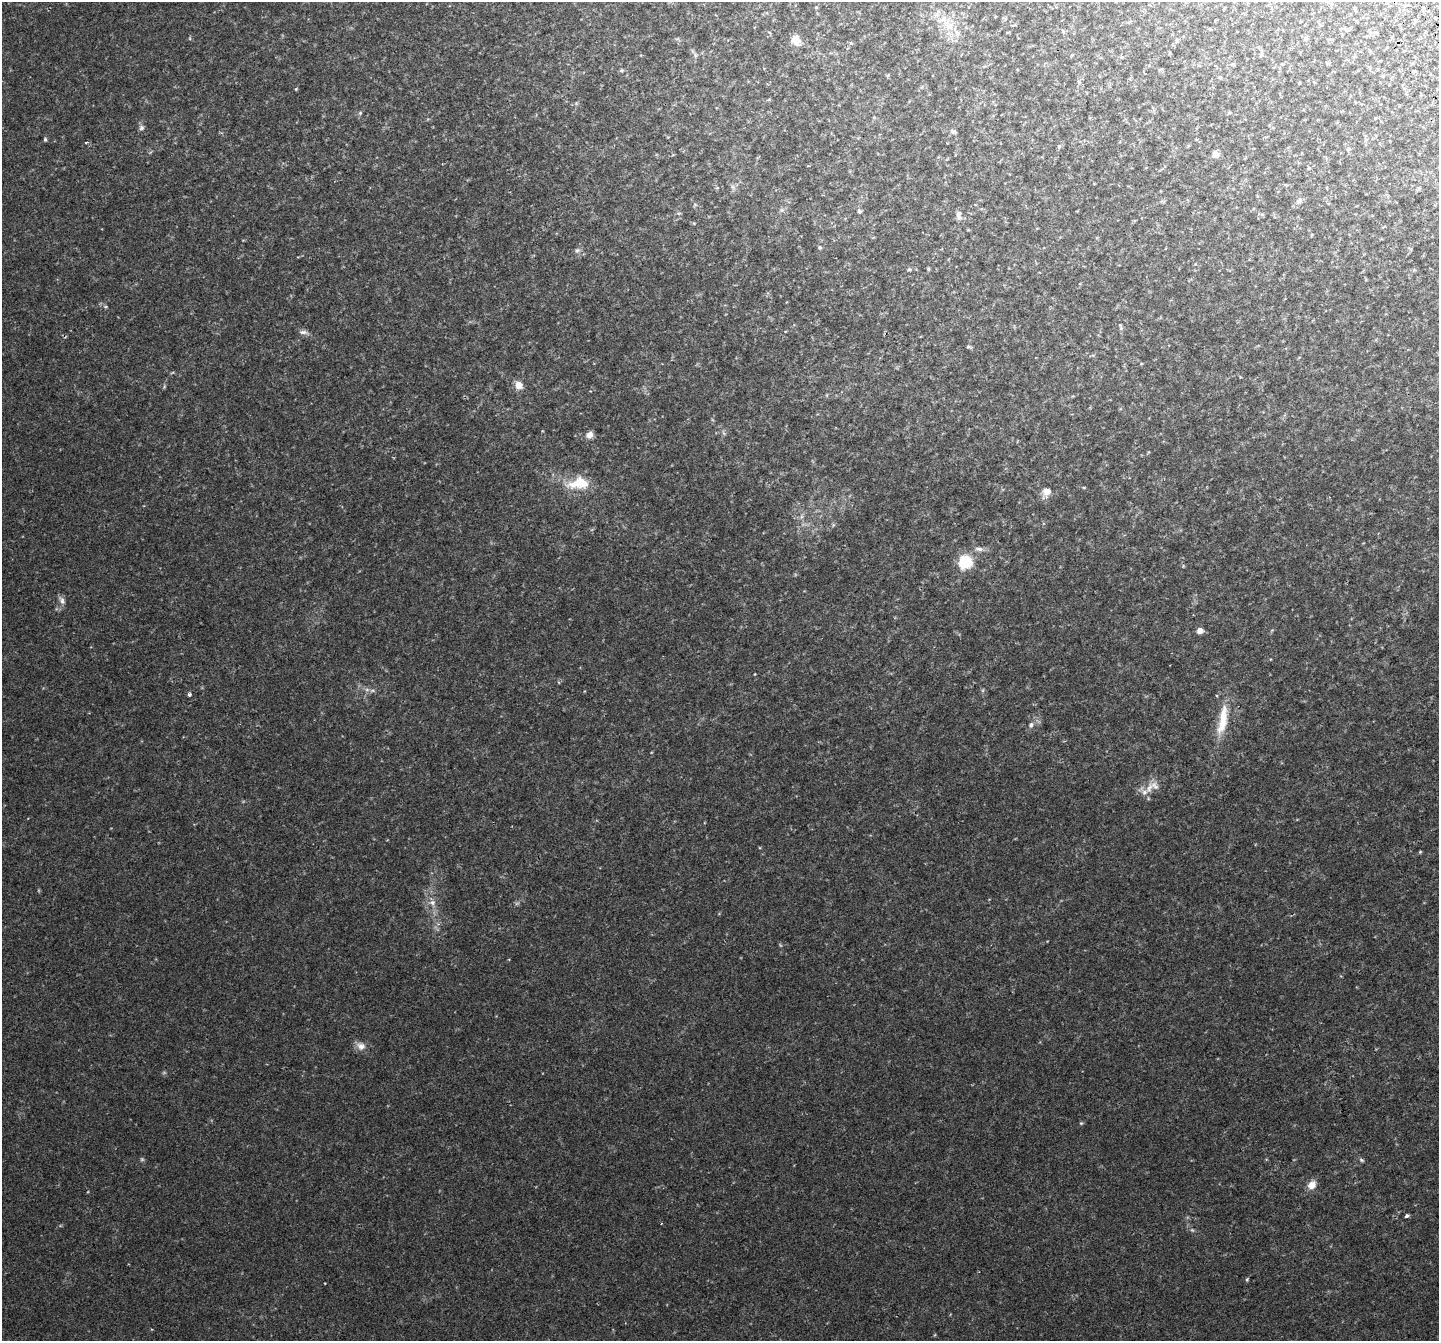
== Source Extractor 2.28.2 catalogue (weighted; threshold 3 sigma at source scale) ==
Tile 10 of 4 x 4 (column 2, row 3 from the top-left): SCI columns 1488-2924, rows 1553-2891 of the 5856 x 5728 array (HDU 1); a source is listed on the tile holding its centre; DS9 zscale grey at full resolution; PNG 1441 x 1343 px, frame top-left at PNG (2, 2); no overlay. Shown black and unused: <1% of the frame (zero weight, under 2 of 3 exposures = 3% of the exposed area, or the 3 px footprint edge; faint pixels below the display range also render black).
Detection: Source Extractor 2.28.2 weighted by HDU 2 'WHT'; one run over the whole footprint, this tile lists its part. Background 0.0234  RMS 0.0058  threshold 0.0261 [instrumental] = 3 sigma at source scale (4.5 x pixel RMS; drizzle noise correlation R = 1.50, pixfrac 1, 0.0396/0.0396 arcsec/px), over >= 5 px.
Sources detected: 66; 5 too faint to see at this stretch — not listed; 2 inside a brighter listed object's ellipse — not listed separately; the other 59 listed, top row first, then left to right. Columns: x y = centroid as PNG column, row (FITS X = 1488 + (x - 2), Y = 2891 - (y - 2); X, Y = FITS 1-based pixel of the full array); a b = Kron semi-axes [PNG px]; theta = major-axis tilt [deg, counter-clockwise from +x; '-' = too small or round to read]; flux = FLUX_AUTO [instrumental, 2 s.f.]
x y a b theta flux
816 7 5 3 - 0.4
1423 7 3 3 - 2.6
949 25 24 14 -55 13
1063 31 7 5 -68 0.76
1306 38 7 4 19 0.67
796 40 13 10 -68 5
695 55 7 4 -72 0.94
622 70 6 5 - 0.84
1414 71 3 3 - 1
296 89 4 4 - 0.53
360 113 6 5 - 0.88
141 128 8 7 - 1.7
954 132 8 5 -29 0.98
45 139 5 4 - 0.78
86 142 4 3 - 0.46
1059 147 6 5 - 0.87
1348 149 6 4 -2 1
1216 154 7 6 - 2.7
733 187 7 4 -71 1.1
717 188 6 4 0 0.65
1299 201 11 7 51 2.1
695 204 6 4 -1 0.77
782 210 7 5 -46 1.2
860 211 5 5 - 1.4
679 213 6 4 17 0.7
958 215 10 7 -76 2.8
820 247 5 5 - 0.78
577 250 9 6 47 1.5
909 269 5 5 - 0.7
928 269 5 4 - 0.62
105 307 5 5 - 0.76
1120 326 11 4 -77 1.1
303 332 13 5 -5 1.9
969 347 6 4 -5 0.83
1141 364 4 3 - 0.38
519 385 11 9 -52 4.4
589 435 9 8 - 2.9
579 483 31 16 7 16
1046 492 15 10 58 4.2
801 516 9 4 82 1.4
979 549 13 6 -7 2.4
965 562 13 13 - 18
62 600 13 6 -57 2.3
1200 631 5 4 - 6.4
755 674 4 2 - 0.33
372 690 7 4 1 1.2
189 695 3 3 - 1.8
1223 720 46 11 80 16
1031 725 8 7 - 1.9
1149 788 21 10 66 6.6
1420 852 5 4 - 0.55
432 903 10 8 -46 3.1
517 903 7 4 19 0.91
361 1046 13 10 -33 3.9
1081 1123 5 5 - 0.66
1361 1160 7 4 -28 0.9
1312 1185 11 9 46 5
1407 1216 4 3 - 1.9
1247 1279 6 4 65 0.68
Unlisted compact peaks at least as high as the median listed source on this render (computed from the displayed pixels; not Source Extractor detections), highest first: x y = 1183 566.